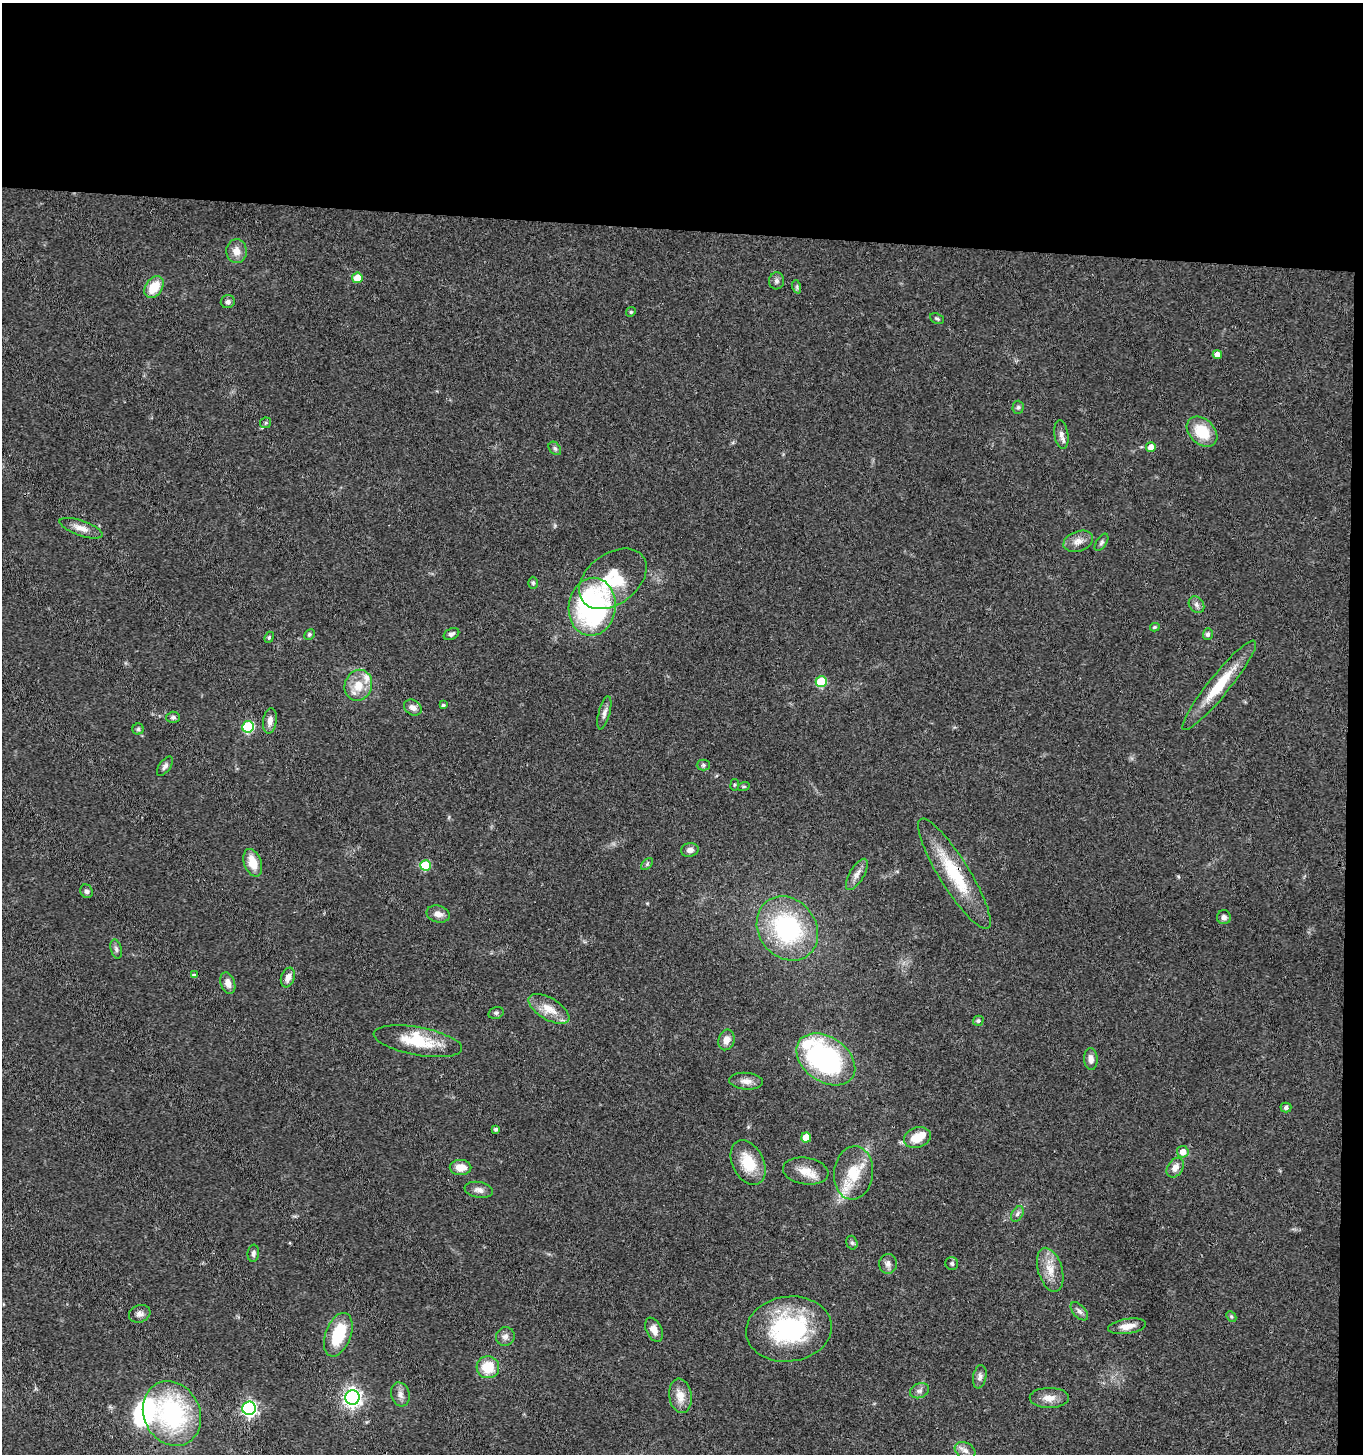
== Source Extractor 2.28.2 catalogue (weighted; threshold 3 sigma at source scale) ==
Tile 3 of 3 x 3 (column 3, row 1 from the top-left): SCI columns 2926-4286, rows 2909-4360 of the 4443 x 4369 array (HDU 1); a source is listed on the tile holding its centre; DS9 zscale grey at full resolution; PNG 1365 x 1456 px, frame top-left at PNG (2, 3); each listed source drawn as its Kron ellipse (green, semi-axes under 4 px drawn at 4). Shown black and unused: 17% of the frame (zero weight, under 3 of 4 exposures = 6% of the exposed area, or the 3 px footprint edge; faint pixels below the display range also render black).
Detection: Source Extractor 2.28.2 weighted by HDU 2 'WHT'; one run over the whole footprint, this tile lists its part. Background 0.0671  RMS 0.0053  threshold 0.024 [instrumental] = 3 sigma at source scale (4.5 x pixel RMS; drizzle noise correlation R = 1.50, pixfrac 1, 0.05/0.05 arcsec/px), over >= 5 px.
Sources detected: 104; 6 inside a brighter listed object's ellipse — not listed separately; the other 98 listed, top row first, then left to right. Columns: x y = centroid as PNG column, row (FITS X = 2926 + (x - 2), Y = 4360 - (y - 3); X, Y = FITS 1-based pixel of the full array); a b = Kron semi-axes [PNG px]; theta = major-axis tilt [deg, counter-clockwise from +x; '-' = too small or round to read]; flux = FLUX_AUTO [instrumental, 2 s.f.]
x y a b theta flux
237 251 12 10 -88 5.1
357 278 5 5 - 9.2
776 281 8 7 - 1.7
154 287 12 8 55 12
797 287 7 4 -72 0.98
228 302 7 6 - 1.7
631 312 5 4 - 0.72
937 319 7 5 -26 0.94
1217 355 4 4 - 4
1018 407 6 5 - 1
266 423 5 5 - 0.74
1202 432 17 12 -44 16
1061 435 14 7 -81 2.9
1151 447 5 5 - 5.4
555 448 7 5 -50 1.2
81 528 22 7 -19 4.9
1078 541 15 10 19 4.3
1101 542 10 5 57 1.3
613 579 37 25 36 27
533 583 6 5 - 0.92
1196 605 9 7 -54 1.9
592 607 29 23 83 100
1155 627 5 3 - 0.81
309 634 6 4 45 0.85
451 634 8 5 26 1.7
1208 634 6 5 - 1.4
269 637 6 4 67 0.78
821 682 5 5 - 28
358 685 16 13 69 10
1219 685 57 10 51 21
443 705 4 3 - 0.8
413 708 9 7 -30 2.9
604 713 17 5 75 2.5
173 717 7 5 1 1.3
270 721 13 7 81 3.6
248 727 6 5 - 41
138 729 5 5 - 0.95
703 765 6 5 - 0.93
165 766 11 5 55 1.8
735 785 6 3 81 0.6
744 786 6 3 18 0.62
690 850 9 7 11 2.6
253 863 14 8 -71 9.4
647 864 7 4 46 1
425 865 5 5 - 17
857 874 17 7 59 3.5
954 874 64 15 -58 32
87 891 7 6 - 1.4
438 914 12 8 -14 3.6
1224 917 7 7 - 1.8
787 928 34 28 -53 67
116 949 9 5 -75 1.5
194 975 4 4 - 0.93
288 977 10 6 70 3.5
228 983 11 7 -71 3.9
549 1009 23 10 -31 8.8
496 1013 8 5 15 1.1
978 1021 5 5 - 1.2
726 1040 10 8 73 4.2
418 1041 45 14 -10 21
826 1059 32 22 -35 100
1091 1059 11 6 -88 3.2
746 1081 17 8 -4 3.6
1286 1107 5 5 - 1.3
496 1129 4 3 - 1.2
806 1137 5 5 - 7.9
917 1138 14 10 21 10
1183 1152 6 5 - 4.8
748 1163 23 15 -64 16
461 1167 11 7 -1 6.4
1175 1168 11 7 57 4.3
806 1171 23 13 -8 8.4
853 1173 27 19 84 17
479 1190 14 8 -9 2.9
1017 1214 8 5 60 1.4
852 1243 7 5 -73 1.1
253 1253 9 5 85 1.6
952 1263 6 6 - 1.2
888 1264 10 9 - 2.6
1050 1270 22 12 -73 8.7
1079 1311 11 6 -48 2
140 1314 11 8 19 2.6
1231 1316 6 4 -46 0.77
1127 1326 19 7 8 5.5
789 1329 43 32 7 63
654 1330 13 7 -65 4.3
338 1335 23 12 69 22
505 1337 9 9 - 2.5
488 1367 11 11 - 14
980 1377 12 6 79 2.2
919 1391 10 7 20 2.1
400 1394 12 9 -74 3.2
680 1396 17 11 -81 7
352 1397 7 7 - 240
1049 1398 19 10 0 5.5
249 1408 7 6 - 140
172 1414 33 28 -63 72
965 1450 11 8 -29 2.8
Overlapping masked pixels (flux is a lower limit): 1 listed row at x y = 954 874